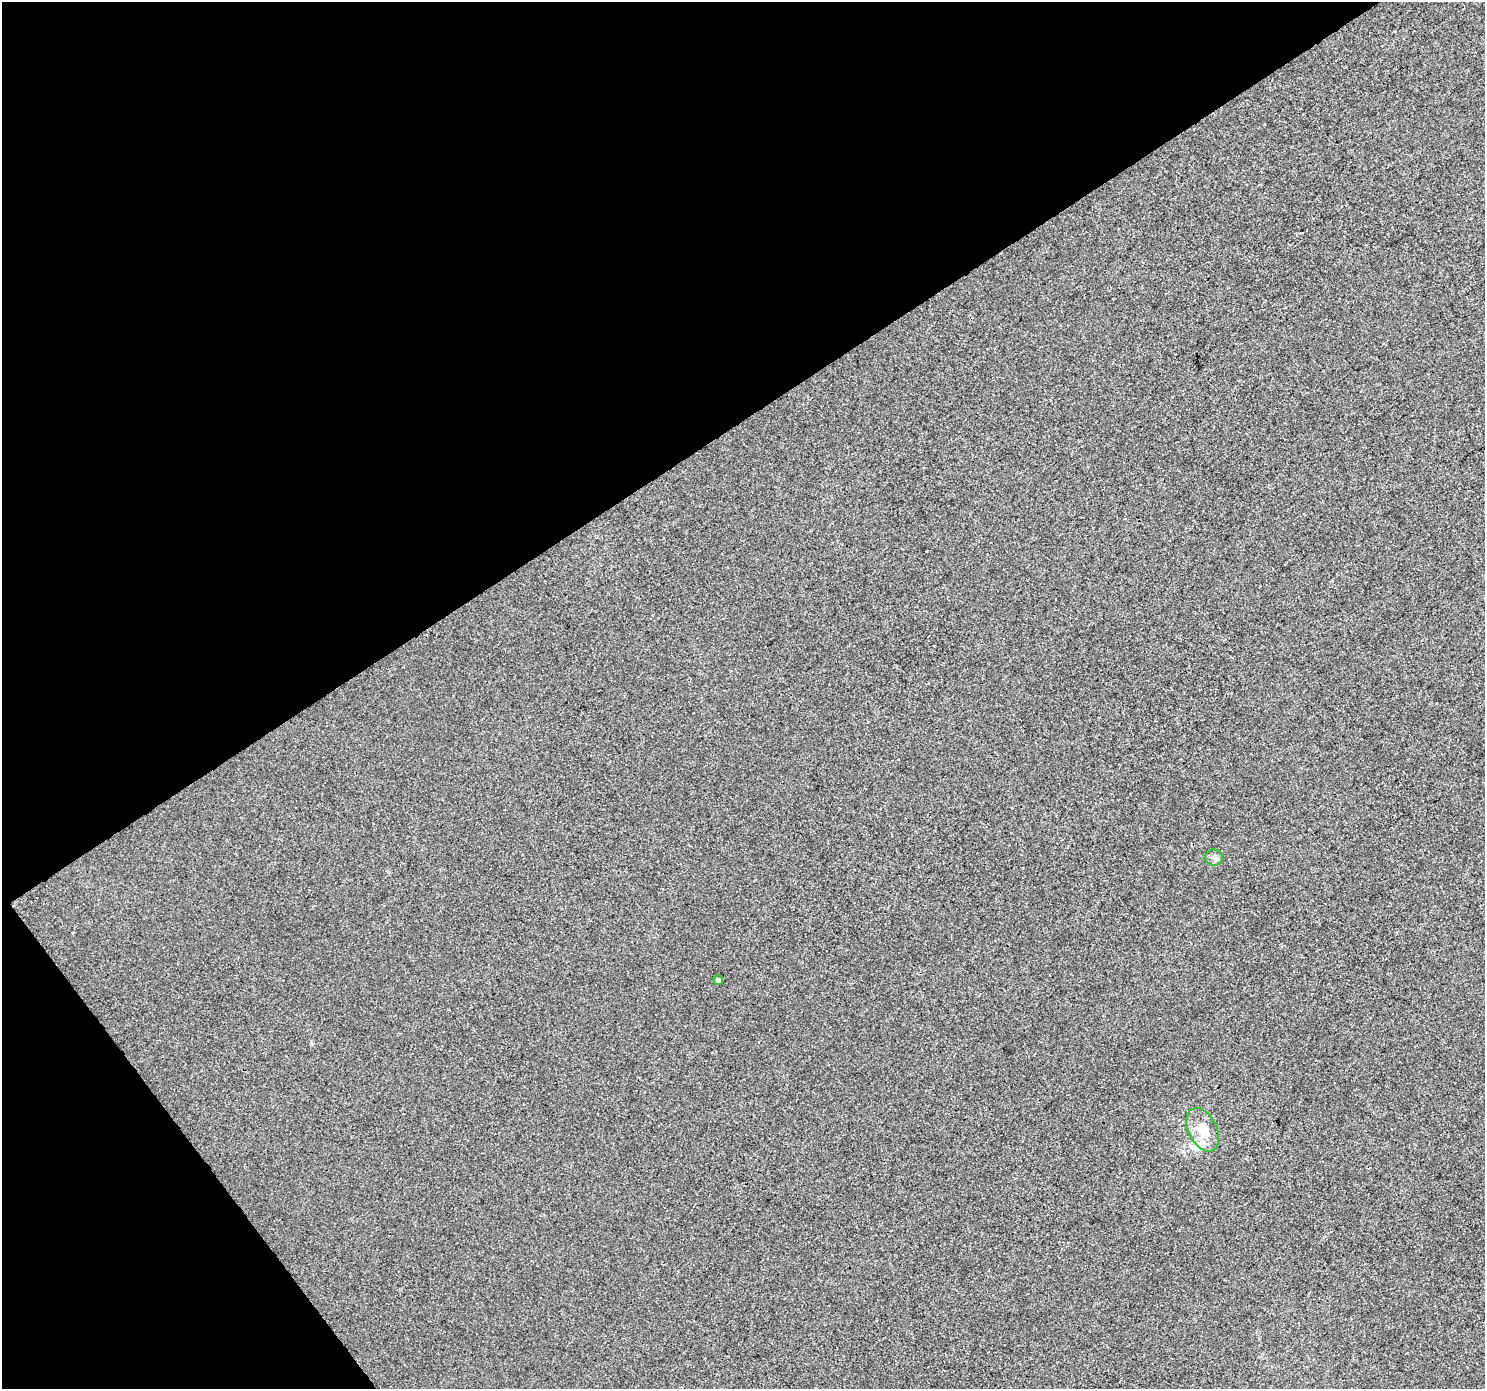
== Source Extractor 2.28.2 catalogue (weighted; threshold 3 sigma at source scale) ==
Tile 5 of 4 x 4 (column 1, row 2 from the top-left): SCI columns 5-1487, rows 2962-4348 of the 5936 x 5861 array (HDU 1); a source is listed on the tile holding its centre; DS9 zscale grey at full resolution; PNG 1487 x 1391 px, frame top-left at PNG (2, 2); each listed source drawn as its Kron ellipse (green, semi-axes under 4 px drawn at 4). Shown black and unused: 35% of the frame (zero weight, under 3 of 4 exposures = <1% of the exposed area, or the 3 px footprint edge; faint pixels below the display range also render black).
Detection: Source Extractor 2.28.2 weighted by HDU 2 'WHT'; one run over the whole footprint, this tile lists its part. Background 3.25e-04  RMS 0.0036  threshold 0.0161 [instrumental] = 3 sigma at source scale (4.5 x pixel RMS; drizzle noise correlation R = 1.50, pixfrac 1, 0.0396/0.0396 arcsec/px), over >= 5 px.
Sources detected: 4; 1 inside a brighter listed object's ellipse — not listed separately; the other 3 listed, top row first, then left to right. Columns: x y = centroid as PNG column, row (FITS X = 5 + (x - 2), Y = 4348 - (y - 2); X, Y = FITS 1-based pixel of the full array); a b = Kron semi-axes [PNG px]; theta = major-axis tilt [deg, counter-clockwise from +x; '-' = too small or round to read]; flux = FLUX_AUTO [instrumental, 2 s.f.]
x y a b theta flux
1214 858 9 8 - 1.3
718 980 5 4 - 0.94
1203 1130 23 14 -64 7.6